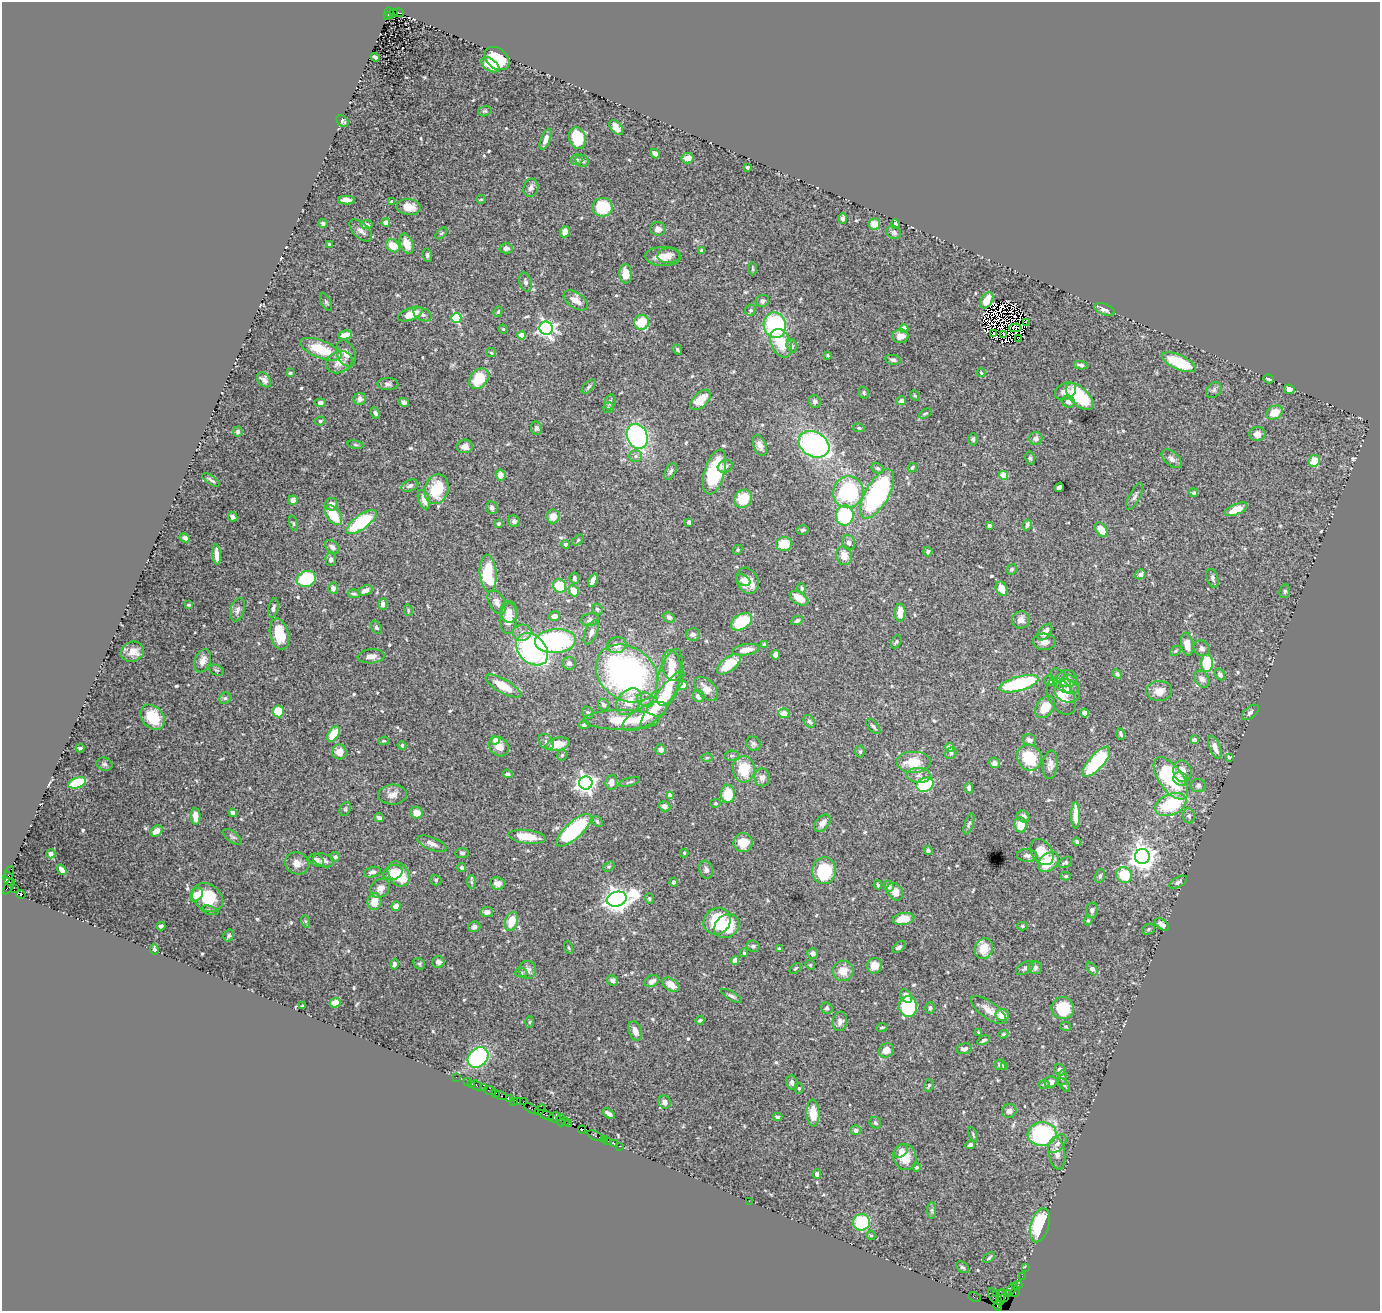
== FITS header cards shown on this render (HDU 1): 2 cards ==
NAXIS1  =                 1378
NAXIS2  =                 1309

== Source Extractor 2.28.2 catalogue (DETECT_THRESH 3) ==
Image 1378 x 1309 px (HDU 1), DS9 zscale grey, 1 PNG px = 1 image px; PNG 1382 x 1313 px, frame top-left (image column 1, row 1309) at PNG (2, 2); each listed source drawn as its Kron ellipse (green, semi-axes under 4 px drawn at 4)
Background 1.68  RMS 0.037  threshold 0.11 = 3 sigma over >= 5 px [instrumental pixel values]
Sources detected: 600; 9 with non-positive FLUX_AUTO (blend fragments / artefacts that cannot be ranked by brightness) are neither listed nor drawn; of the other 591, the 500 brightest by FLUX_AUTO listed and drawn (91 fainter detections omitted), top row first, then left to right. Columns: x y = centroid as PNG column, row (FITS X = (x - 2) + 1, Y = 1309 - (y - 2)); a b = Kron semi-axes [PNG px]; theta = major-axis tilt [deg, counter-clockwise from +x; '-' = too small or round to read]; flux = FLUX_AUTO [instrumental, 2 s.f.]
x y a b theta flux
394 12 4 3 - 380
390 13 6 2 -57 290
399 13 5 3 - 590
388 16 3 2 - 510
375 57 4 3 - 4.2
497 59 14 10 -40 100
490 65 10 6 -36 41
485 111 7 5 14 4.1
342 121 7 5 -44 6.4
616 128 8 5 -51 19
578 138 11 8 -73 78
546 139 11 5 69 14
655 154 5 4 - 14
688 158 6 5 - 19
576 160 6 5 - 5.8
582 161 6 6 - 7.5
747 167 3 3 - 7.7
531 188 9 7 73 11
481 199 5 4 - 3.2
346 200 8 4 -1 16
391 202 4 4 - 7.9
409 207 12 8 -7 31
602 207 10 9 - 120
843 218 5 4 - 6.2
386 222 4 4 - 38
323 223 5 4 - 6.9
366 224 6 4 -7 11
875 224 5 5 - 29
895 224 5 3 - 7.3
658 229 8 6 -11 10
361 231 14 7 -43 14
565 232 6 5 - 19
894 232 7 6 - 8.8
441 233 7 4 44 3.9
329 244 3 3 - 3.3
407 244 11 6 -70 34
393 246 7 6 - 43
506 248 6 5 - 9.3
702 251 4 3 - 4.9
427 255 6 5 - 5
669 255 11 8 5 15
663 256 17 9 -1 31
753 269 6 3 -89 3.1
626 274 10 6 -88 29
526 282 10 6 -74 7.3
576 300 14 7 -33 27
987 300 9 5 59 36
762 301 7 6 - 8.2
326 302 9 5 -64 4.9
1105 309 10 5 -20 12
751 310 6 5 - 5.9
498 312 5 4 - 3.3
410 314 13 6 21 41
422 314 10 6 -26 10
456 318 5 5 - 180
642 322 7 7 - 78
1026 322 4 2 - 4.1
775 325 13 11 -77 300
546 328 7 6 - 870
1015 328 6 3 4 5.7
503 329 4 4 - 4
904 329 4 4 - 54
994 333 3 2 - 3.1
345 335 7 4 11 25
522 335 4 4 - 40
1004 335 3 2 - 3.4
900 336 8 7 - 23
1018 339 2 2 - 5.3
781 343 15 10 -66 58
792 346 7 5 -72 4.6
321 349 22 9 -21 83
677 350 5 4 - 3.9
346 353 13 9 -68 20
491 353 5 4 - 3.4
828 355 4 3 - 3.1
893 360 7 4 -11 7.4
339 362 13 10 22 26
1179 362 18 7 -24 100
1081 365 7 4 -10 7.1
290 373 3 3 - 4
981 373 4 4 - 3.7
479 379 11 8 47 86
1268 379 5 3 - 4.9
264 380 8 6 -49 11
388 384 10 6 -1 7.3
588 387 9 4 48 5.4
1289 389 5 4 - 13
1214 390 9 6 46 6.9
1065 391 11 8 30 18
864 393 6 5 - 4.9
915 395 5 4 - 3.4
1080 397 17 8 -44 120
360 399 6 6 - 13
700 400 12 7 45 44
815 401 6 6 - 8.6
901 401 5 4 - 10
404 402 5 4 - 7.1
610 402 8 5 73 6.8
1068 402 6 6 - 13
320 403 5 4 - 7.7
608 408 5 5 - 4.3
375 413 6 4 -64 5.3
925 413 7 4 29 4.1
1274 413 9 6 24 41
320 421 5 4 - 4.3
536 428 7 5 -79 5.6
859 428 6 4 -10 4.3
238 431 5 5 - 4.9
1257 434 8 7 - 15
637 436 13 10 -65 560
1036 438 6 6 - 12
973 439 6 4 -87 4.5
814 444 16 12 -29 570
355 445 8 4 -9 3.5
760 445 11 6 -69 14
465 446 8 7 - 16
636 456 6 5 - 6.3
1030 458 7 4 -81 4.8
1172 459 12 7 -40 11
1314 461 6 5 - 39
725 466 8 6 25 9
878 468 6 5 - 4.9
912 468 5 4 - 5.3
671 471 9 5 62 7.2
715 472 23 10 74 180
501 475 5 5 - 20
1003 475 4 4 - 74
211 480 10 3 -34 4.6
410 486 9 5 22 7.9
1059 487 5 4 - 12
437 489 15 11 73 83
848 492 16 15 - 240
1194 493 4 4 - 4.8
877 494 27 11 60 460
1135 497 15 5 61 9.2
743 499 9 8 - 62
293 500 5 4 - 16
424 500 10 5 -71 18
331 504 6 6 - 14
492 508 6 5 - 7.6
1236 509 12 5 23 35
333 515 11 6 -52 80
845 515 10 8 83 220
553 516 7 6 - 25
233 517 5 4 - 9.5
514 521 6 5 - 7.3
362 522 18 7 36 180
689 522 4 4 - 9.4
293 523 8 4 -78 3.7
499 524 3 3 - 4.4
1027 525 5 4 - 8
989 526 4 3 - 6.2
802 530 6 4 13 4.9
1101 530 8 5 -54 38
185 538 5 4 - 9.2
578 540 6 4 45 3.3
848 543 7 6 - 9.1
565 544 4 4 - 5
784 544 8 7 - 41
332 547 8 5 -41 9.6
738 550 5 4 - 3.3
928 551 5 4 - 5.3
217 554 10 4 -86 20
844 556 9 7 -74 26
331 559 6 5 - 7.9
1012 569 5 4 - 4.9
488 573 18 8 -85 150
1140 574 5 5 - 10
574 578 5 4 - 6.6
1213 578 9 5 -73 6.6
306 579 10 8 19 130
593 580 7 4 64 17
743 580 8 5 -27 8
748 581 13 10 -64 35
560 586 7 6 - 72
333 588 5 5 - 10
802 588 5 4 - 4.1
1001 589 7 5 -66 26
365 590 7 4 22 10
574 591 6 5 - 35
1285 591 7 5 77 5
354 594 6 4 -6 4.8
799 598 10 6 -29 39
497 602 13 8 -62 14
383 604 6 4 89 8.9
189 605 3 3 - 3.8
273 608 10 5 76 7.2
597 609 6 5 - 5.4
237 610 12 6 72 11
408 610 6 4 -78 3.7
509 612 11 8 -85 24
900 612 9 5 89 31
554 616 5 5 - 15
669 617 6 5 - 7.2
508 618 15 8 85 34
590 620 9 6 9 7.9
797 620 6 4 26 6.3
1021 620 9 8 - 17
741 622 11 7 30 120
376 627 7 5 -60 3.9
591 632 13 6 65 12
1045 632 9 5 51 22
522 633 9 8 - 14
279 634 16 9 -76 64
693 634 7 6 - 8.3
555 641 20 12 4 350
896 642 7 4 61 4.5
1044 642 11 8 -3 14
1187 644 12 6 -81 31
617 645 9 8 - 18
764 645 4 3 - 5.1
1202 648 8 7 - 10
532 649 18 13 -44 500
746 650 14 5 9 25
1175 651 6 4 36 3.1
132 652 12 10 19 23
776 655 4 4 - 12
371 656 13 7 4 15
203 661 12 7 68 18
569 663 6 6 - 10
1207 663 9 6 87 94
729 664 14 7 37 65
671 665 15 9 -81 34
217 670 8 5 -25 4.3
627 673 33 26 -36 740
1117 674 5 4 - 5
1220 674 6 4 -59 11
669 678 29 11 74 60
1067 679 10 8 -4 13
1202 679 9 6 -55 15
1050 680 5 5 - 4.7
1061 681 14 7 -53 15
1019 684 20 7 16 220
1070 684 10 8 -53 13
683 685 5 5 - 16
503 686 20 7 -30 57
706 689 14 8 -46 27
1067 691 13 11 -32 31
1159 691 12 10 2 26
699 696 6 5 - 19
1061 696 20 12 -61 37
225 698 6 5 - 4.5
646 700 9 7 -26 10
662 700 35 8 54 120
629 702 15 10 50 40
604 705 6 5 - 8.9
1045 707 12 8 54 45
278 711 6 6 - 53
1250 712 10 5 39 9.3
588 713 6 5 - 5
784 713 5 5 - 26
1085 713 4 4 - 16
645 716 25 9 28 63
152 717 14 10 -48 71
622 720 38 10 0 80
809 721 7 5 -54 6.1
584 725 5 4 - 6.7
873 726 9 4 -48 7.4
333 734 8 5 56 52
1121 734 6 4 -69 5.2
495 740 4 4 - 22
1029 740 7 6 - 12
1194 740 4 4 - 23
384 741 5 4 - 3.3
546 742 9 6 -44 7.4
558 744 12 6 12 42
753 744 7 7 - 6.6
402 745 4 4 - 4
499 747 10 9 - 23
1215 747 12 5 -67 21
80 748 4 3 - 4.5
950 748 4 4 - 47
661 750 5 5 - 10
339 752 7 7 - 27
860 752 6 4 88 3.9
951 753 6 5 - 5.4
562 755 5 5 - 3.5
731 756 7 5 6 4.9
1229 757 3 3 - 3.3
707 758 6 4 2 3.2
1029 758 13 12 - 100
913 762 17 11 0 63
1096 762 19 7 49 180
995 763 5 5 - 11
104 764 8 6 -21 7.2
1050 765 14 7 85 14
744 769 13 11 -87 69
1182 771 11 9 -79 30
508 774 5 4 - 5.8
918 775 12 7 -4 14
762 777 9 7 -81 15
1171 778 24 12 -55 220
1181 779 7 6 - 11
611 782 7 6 - 14
630 782 11 3 15 4.3
77 783 9 5 19 160
586 783 6 6 - 1400
925 785 9 6 21 190
1198 785 8 6 -1 7.1
969 788 5 4 - 9.7
728 794 9 7 89 59
392 795 14 10 3 20
670 795 4 4 - 28
715 803 5 4 - 3.1
1171 804 16 10 24 160
664 806 6 5 - 11
345 809 7 5 62 4.6
233 813 4 3 - 7.5
416 813 6 6 - 29
1076 815 13 4 -90 36
196 816 8 5 -88 22
1023 816 6 5 - 12
1189 816 7 6 - 5.9
379 818 5 3 - 6.3
597 822 6 4 -51 4.1
822 823 10 6 48 17
969 824 11 4 71 5.6
1020 825 8 6 -85 43
574 830 22 8 43 250
156 831 6 5 - 22
232 837 11 5 -37 6.5
527 837 19 6 -7 49
1077 842 4 4 - 4.9
743 843 9 9 - 43
432 844 16 6 -21 16
928 850 4 4 - 6.3
1042 852 14 10 -53 49
462 853 7 5 1 5.1
684 853 4 3 - 3.4
51 854 4 4 - 11
1027 855 10 6 -4 8.5
335 857 5 4 - 7
1142 857 7 7 - 2300
316 860 8 6 -33 11
324 860 11 6 -18 12
1048 862 12 8 42 75
297 863 12 11 - 20
1065 863 7 5 31 5
609 867 6 4 32 3.9
462 868 4 4 - 5.8
62 870 6 4 -54 16
706 870 9 7 -74 7.7
824 871 13 12 - 130
9 872 7 3 68 300
372 872 8 5 17 8.6
393 873 10 7 18 19
398 874 13 10 -59 83
1124 875 8 7 - 73
1066 876 5 4 - 3.5
1100 876 7 4 74 5.9
8 879 7 5 -81 1200
436 880 6 5 - 4.3
471 882 7 4 -89 4.9
674 882 4 4 - 5.6
1178 882 10 5 29 7.3
497 883 7 6 - 12
878 885 4 3 - 4.7
9 886 9 3 59 370
889 886 5 5 - 8.6
14 888 3 2 - 480
380 888 10 9 - 19
895 892 9 7 -55 22
21 894 5 3 - 1200
196 895 7 5 50 26
208 898 17 13 -37 87
617 899 10 7 16 2500
649 899 5 4 - 3.7
374 902 8 7 - 35
396 906 5 4 - 15
210 910 9 4 -16 4.9
1092 910 7 6 - 7.8
487 912 6 5 - 11
904 919 11 6 9 49
1088 920 5 4 - 3.2
305 921 6 4 -71 3.3
511 921 10 6 72 54
717 921 14 12 42 120
1162 924 8 5 -38 11
161 926 4 3 - 5.3
727 926 13 11 40 64
1023 926 5 4 - 3.9
474 927 6 5 - 9.5
1148 929 7 5 24 4.1
229 935 6 5 - 4.3
753 946 6 5 - 6.4
899 947 8 4 38 6.9
569 948 6 3 -71 3
779 948 4 4 - 3.4
154 949 5 4 - 5.8
984 949 10 9 - 48
744 953 4 3 - 3.5
813 953 5 5 - 10
735 960 4 4 - 11
438 962 6 5 - 7.8
394 964 6 4 78 5.6
419 964 6 5 - 3.5
810 965 5 4 - 3.1
875 966 8 7 - 26
795 968 7 3 40 3.3
1025 968 10 5 33 7.3
1035 968 7 6 - 8.5
1092 969 7 4 -50 15
528 970 9 8 - 13
843 971 10 10 - 31
521 973 6 4 -2 3.9
612 980 6 5 - 6.8
652 981 7 5 27 15
671 985 9 6 -35 26
732 996 11 4 -31 6.4
906 996 7 5 -53 17
335 1003 5 4 - 37
303 1006 3 3 - 3.4
908 1006 10 9 - 160
827 1008 6 5 - 6
930 1008 6 4 -87 5
1063 1008 11 11 - 100
989 1010 21 8 -36 26
1002 1015 6 6 - 32
700 1020 4 3 - 5.5
840 1021 10 7 82 12
529 1022 6 4 88 3.2
1066 1026 5 4 - 3.7
882 1027 5 4 - 4.2
635 1031 10 6 -69 17
979 1033 4 3 - 3.8
1003 1034 5 4 - 3.2
983 1040 7 4 27 5.9
964 1049 8 5 11 9.4
886 1050 8 6 31 24
478 1057 11 9 46 250
1000 1065 6 5 - 9.6
1005 1067 3 3 - 5
1060 1070 6 5 - 8.1
456 1077 2 2 - 23
1062 1078 7 5 83 5
467 1081 3 2 - 81
1051 1082 6 5 - 14
792 1083 7 5 -65 10
472 1084 2 2 - 43
1044 1084 6 4 0 3.3
477 1085 6 3 -44 120
929 1085 6 5 - 4.3
1064 1085 8 4 -53 4.2
484 1088 2 2 - 29
799 1088 5 5 - 4
490 1091 6 2 -18 120
495 1093 4 3 - 130
500 1096 6 2 -17 440
510 1099 3 3 - 170
514 1101 3 2 - 120
518 1102 2 2 - 36
523 1102 2 2 - 120
665 1102 7 6 - 15
531 1109 8 3 -28 370
540 1110 6 3 39 190
1009 1111 7 7 - 9.8
813 1113 13 6 -88 35
609 1114 7 3 -33 10
546 1115 8 3 -20 500
555 1117 6 5 - 520
778 1117 5 3 - 6.4
561 1120 6 3 90 160
565 1122 4 3 - 170
569 1123 4 2 - 110
875 1123 6 5 - 5.7
582 1130 4 3 - 140
856 1130 5 5 - 8.8
1042 1134 14 12 4 290
973 1135 8 3 -67 3.3
595 1136 8 3 -24 250
604 1139 2 2 - 61
607 1141 3 2 - 170
614 1143 3 2 - 82
1057 1144 11 6 45 13
970 1145 5 4 - 8.1
620 1146 3 2 - 130
901 1151 7 5 44 11
1057 1153 16 8 -82 20
905 1157 13 11 -70 40
916 1167 4 4 - 4.7
817 1174 4 4 - 7.5
749 1201 2 2 - 16
932 1210 8 4 -90 5.2
861 1222 8 8 - 130
1040 1225 17 9 73 180
871 1235 5 4 - 3.3
989 1258 7 3 38 4.5
962 1267 7 5 -36 4.8
1025 1267 2 2 - 39
1022 1276 2 2 - 34
1017 1285 5 3 - 190
1012 1289 7 3 44 310
1015 1292 5 3 - 190
1007 1293 3 2 - 62
997 1294 2 2 - 55
993 1296 8 3 -68 290
974 1297 6 3 -25 110
1001 1297 8 3 83 220
1005 1297 3 2 - 100
998 1306 4 3 - 140
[91 fainter detections neither listed nor drawn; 9 non-positive-flux detections neither listed nor drawn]